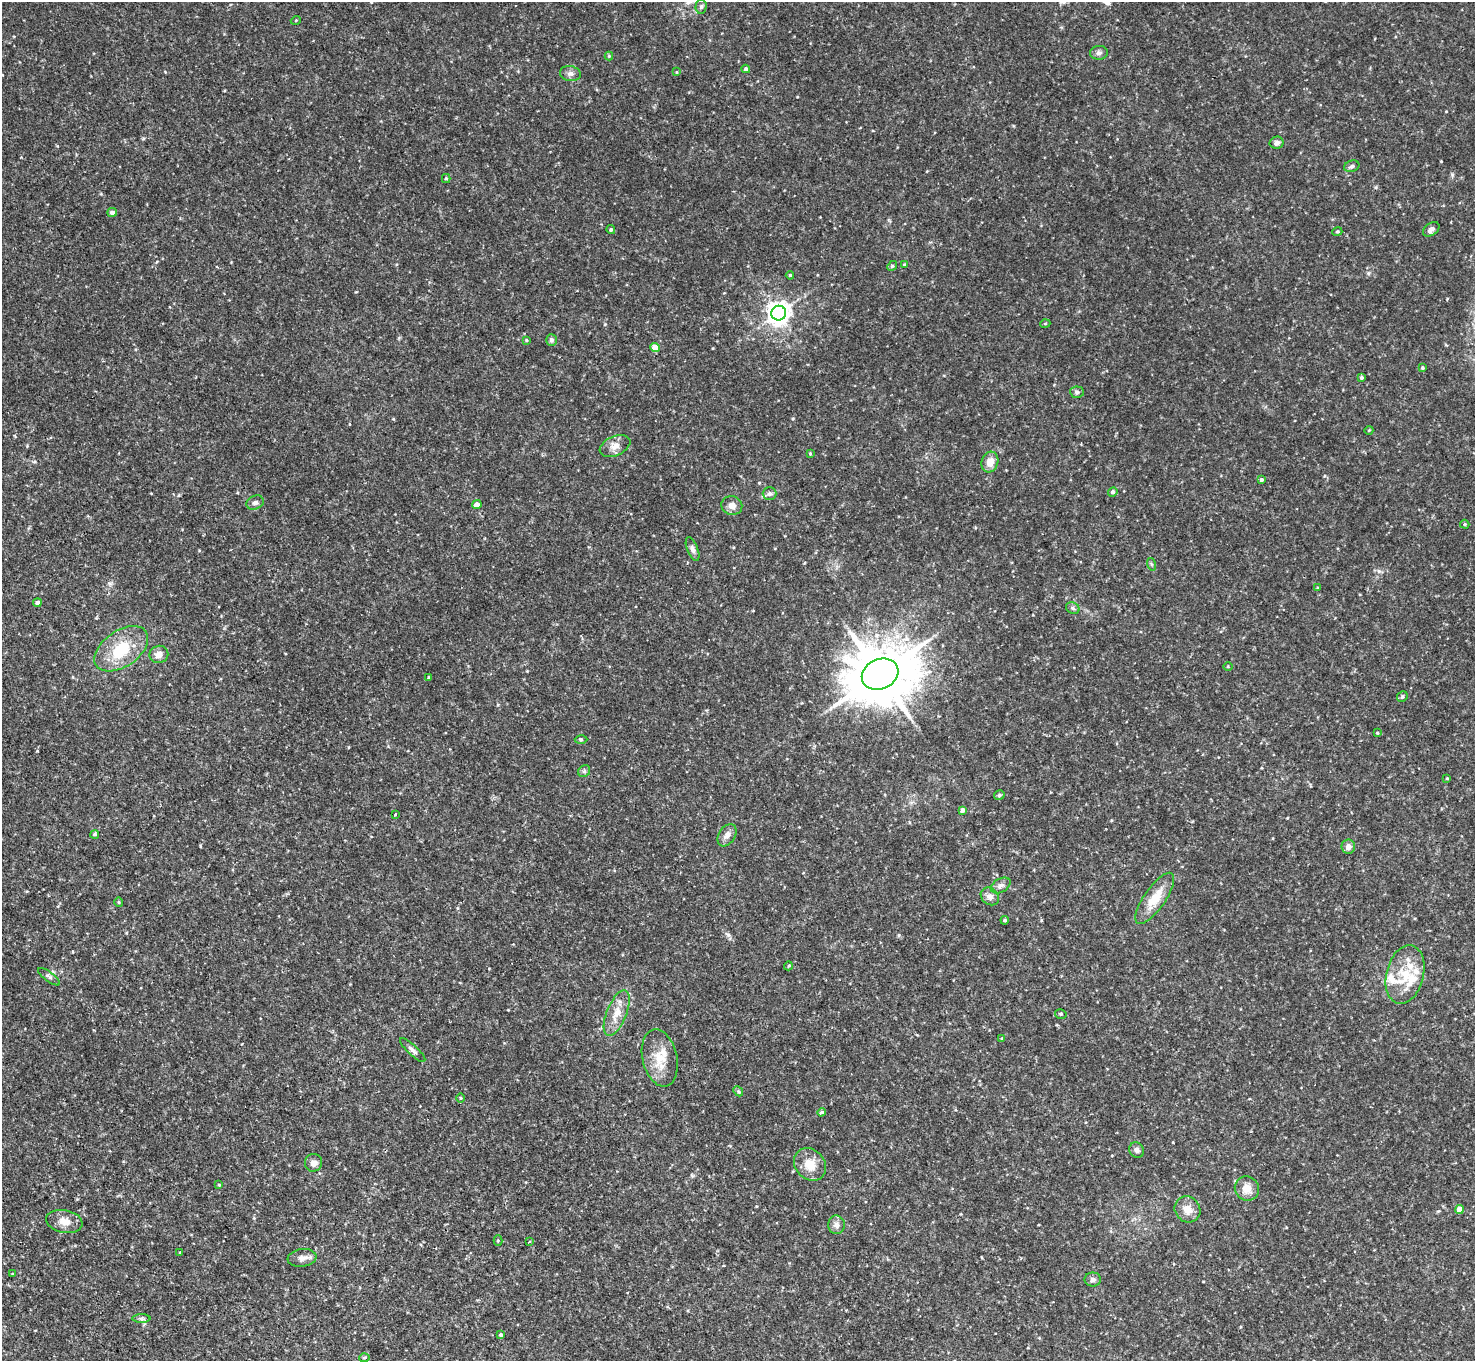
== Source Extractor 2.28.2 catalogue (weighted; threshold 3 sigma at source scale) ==
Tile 7 of 4 x 4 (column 3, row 2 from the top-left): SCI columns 3056-4528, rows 3237-4595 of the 6111 x 6115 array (HDU 1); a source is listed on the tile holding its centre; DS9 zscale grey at full resolution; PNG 1477 x 1363 px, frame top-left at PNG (2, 2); each listed source drawn as its Kron ellipse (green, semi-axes under 4 px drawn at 4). Shown black and unused: <1% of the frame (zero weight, under 2 of 3 exposures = <1% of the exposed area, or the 3 px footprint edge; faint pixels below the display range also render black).
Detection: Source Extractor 2.28.2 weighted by HDU 2 'WHT'; one run over the whole footprint, this tile lists its part. Background 0.0889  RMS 0.0077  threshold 0.0348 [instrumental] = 3 sigma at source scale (4.5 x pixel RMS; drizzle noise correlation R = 1.50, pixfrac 1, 0.05/0.05 arcsec/px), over >= 5 px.
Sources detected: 97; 6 inside a brighter listed object's ellipse — not listed separately; the other 91 listed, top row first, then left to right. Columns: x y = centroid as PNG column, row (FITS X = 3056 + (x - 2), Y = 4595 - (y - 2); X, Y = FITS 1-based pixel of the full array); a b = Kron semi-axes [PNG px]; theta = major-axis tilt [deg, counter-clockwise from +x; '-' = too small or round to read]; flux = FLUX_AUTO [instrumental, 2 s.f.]
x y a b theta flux
701 6 7 5 87 2
296 20 5 3 - 0.63
1099 53 9 7 5 2.5
609 56 4 4 - 0.72
746 69 4 4 - 2.3
677 72 4 2 - 0.52
570 74 10 7 -10 3.1
1277 143 7 6 - 2.4
1352 166 8 5 21 2.2
446 179 4 4 - 1
112 212 5 4 - 3.1
1431 229 9 6 36 3.2
611 230 4 4 - 1.4
1337 232 5 3 - 0.76
904 264 4 3 - 0.72
892 266 5 4 - 0.94
790 275 4 4 - 0.9
779 313 7 7 - 620
1045 324 5 3 - 0.69
526 340 4 3 - 0.77
551 340 6 5 - 2
655 348 4 4 - 16
1422 368 4 3 - 1.1
1362 377 4 4 - 1.2
1077 392 7 5 -5 1.7
1369 430 4 3 - 0.68
615 446 16 9 23 6
810 454 4 3 - 0.81
990 462 10 8 73 8.2
1261 480 4 4 - 1.8
1113 492 5 4 - 2.6
770 494 7 6 - 1.9
255 503 9 6 22 2.6
477 504 4 4 - 5
732 506 10 9 - 5
1465 524 5 4 - 1.2
692 549 12 5 -68 2.6
1151 564 6 4 -71 1.1
1317 588 4 3 - 0.59
37 603 4 4 - 4
1073 608 7 5 -24 1.8
121 649 30 18 35 30
159 654 9 8 - 5.5
1228 667 4 3 - 0.71
880 674 19 15 23 5700
429 677 3 3 - 0.82
1402 697 5 5 - 1.3
1377 733 3 3 - 0.74
581 739 6 4 -1 1.1
584 771 6 5 - 1.6
1447 778 3 3 - 0.65
999 795 5 4 - 1.7
962 810 4 4 - 3.3
395 814 3 2 - 0.84
95 834 4 4 - 1.2
727 835 12 8 57 4.5
1348 847 7 6 - 4
1001 886 10 7 32 3.1
990 896 10 8 -39 4.1
1155 898 30 10 55 17
119 902 4 4 - 0.82
1005 920 4 4 - 1.4
788 966 4 3 - 0.77
1405 975 30 18 76 25
49 977 13 4 -36 2
617 1013 24 10 68 11
1061 1014 6 4 -15 1.2
1002 1038 3 3 - 0.77
413 1050 17 5 -43 3.1
660 1058 29 17 -77 18
738 1091 5 4 - 1.1
460 1098 5 3 - 0.77
822 1112 4 4 - 2
1137 1150 8 7 - 2.7
313 1163 9 8 - 4
810 1164 17 14 -47 12
219 1185 3 3 - 0.7
1247 1189 12 11 - 8.4
1187 1209 14 12 -48 7.9
1459 1209 4 4 - 9.8
64 1221 18 11 -10 8.3
836 1225 9 8 - 3.6
498 1240 5 4 - 0.84
529 1242 3 2 - 0.65
180 1253 3 3 - 0.69
302 1258 14 8 8 4.7
13 1274 3 3 - 1.5
1093 1280 8 7 - 2.6
141 1319 9 4 0 1.7
501 1335 3 3 - 1.2
364 1358 5 4 - 1
Unlisted compact peaks at least as high as the median listed source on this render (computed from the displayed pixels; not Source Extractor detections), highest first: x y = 1452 175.